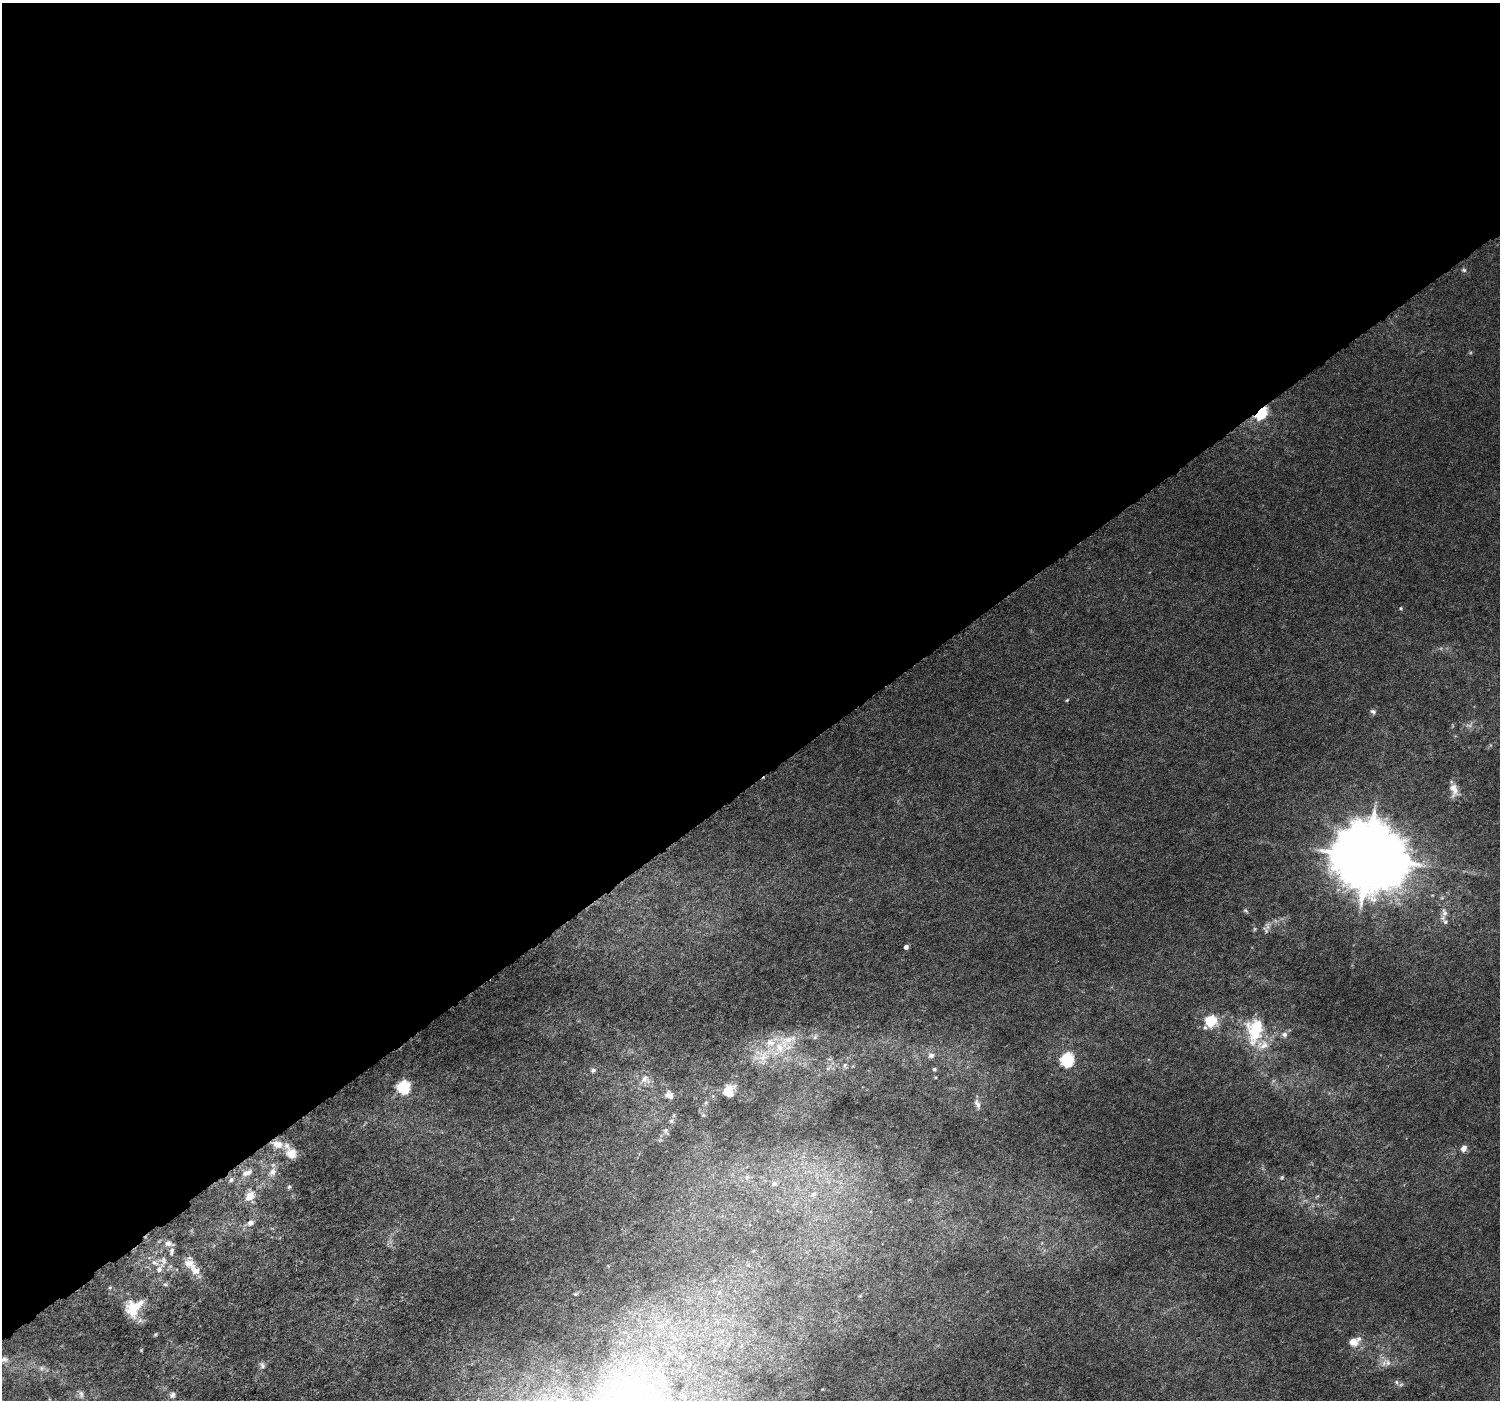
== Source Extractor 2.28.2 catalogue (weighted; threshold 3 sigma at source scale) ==
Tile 2 of 4 x 4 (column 2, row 1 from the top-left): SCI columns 1596-3093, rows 4415-5812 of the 6193 x 6098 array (HDU 1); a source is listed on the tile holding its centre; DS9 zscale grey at full resolution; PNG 1502 x 1402 px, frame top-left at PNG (2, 3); no overlay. Shown black and unused: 56% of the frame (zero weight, under 5 of 10 exposures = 6% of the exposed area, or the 3 px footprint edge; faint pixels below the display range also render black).
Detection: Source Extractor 2.28.2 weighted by HDU 2 'WHT'; one run over the whole footprint, this tile lists its part. Background 0.00148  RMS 8.0e-04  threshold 0.00325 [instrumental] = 3 sigma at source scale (4.09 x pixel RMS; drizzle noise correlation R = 1.36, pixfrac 0.8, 0.0396/0.0396 arcsec/px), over >= 5 px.
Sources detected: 75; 1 too faint to see at this stretch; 1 inside a brighter object's white glare — not listed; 13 inside a brighter listed object's ellipse — not listed separately; the other 60 listed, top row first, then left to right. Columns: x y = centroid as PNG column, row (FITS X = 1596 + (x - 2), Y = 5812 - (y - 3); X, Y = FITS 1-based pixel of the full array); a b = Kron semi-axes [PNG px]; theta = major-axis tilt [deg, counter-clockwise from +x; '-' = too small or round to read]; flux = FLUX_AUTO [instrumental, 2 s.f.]
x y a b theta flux
1464 270 6 5 - 0.12
1260 412 6 4 60 16
1401 608 5 4 - 0.084
1067 700 5 3 - 0.067
1373 712 8 6 -39 0.19
1454 790 17 9 -78 0.68
1368 857 20 19 - 680
1245 911 7 4 -38 0.1
1444 912 13 8 -84 0.4
1255 929 6 4 89 0.084
1266 930 11 6 -62 0.2
906 947 4 4 - 0.32
1210 1021 14 12 9 1.8
1257 1027 36 25 65 3.5
1284 1034 8 7 - 0.27
787 1040 50 19 31 3.2
931 1055 8 7 - 0.32
1067 1060 6 6 - 11
845 1065 8 6 -81 0.23
828 1068 11 5 42 0.28
934 1069 5 5 - 0.13
593 1070 8 6 20 0.19
645 1079 16 13 -31 0.79
404 1087 6 6 - 9.7
729 1091 10 9 - 1.3
669 1095 11 9 -25 0.51
706 1102 6 4 20 0.088
977 1104 16 7 -68 0.33
703 1115 6 4 -43 0.092
671 1121 7 6 - 0.18
665 1131 9 7 -69 0.21
277 1144 16 10 -17 0.96
1464 1148 7 6 - 0.44
292 1154 13 11 -50 0.99
273 1172 12 9 60 0.51
247 1173 15 7 23 0.5
747 1177 8 4 45 0.18
1282 1177 6 4 74 0.1
231 1180 7 5 84 0.16
774 1184 9 7 15 0.25
289 1187 6 5 - 0.12
813 1194 9 6 28 0.25
250 1196 12 9 53 0.86
1317 1196 7 4 19 0.091
250 1223 9 8 - 0.34
169 1243 13 8 -16 0.36
163 1261 15 10 88 0.61
189 1263 16 10 -37 0.8
110 1287 5 3 - 0.076
133 1308 19 17 76 1.8
155 1334 6 4 45 0.08
1353 1342 12 10 -12 0.68
681 1356 7 6 - 0.19
4 1359 14 8 -6 0.42
1388 1363 14 7 -50 0.45
262 1365 10 7 -64 0.22
42 1368 9 6 16 0.23
1396 1382 8 5 -74 0.17
81 1394 11 6 -89 0.26
172 1395 9 6 64 0.23
Overlapping masked pixels (flux is a lower limit): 1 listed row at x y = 1260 412
Isophote crosses this tile's border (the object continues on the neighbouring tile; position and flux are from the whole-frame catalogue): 1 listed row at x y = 4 1359